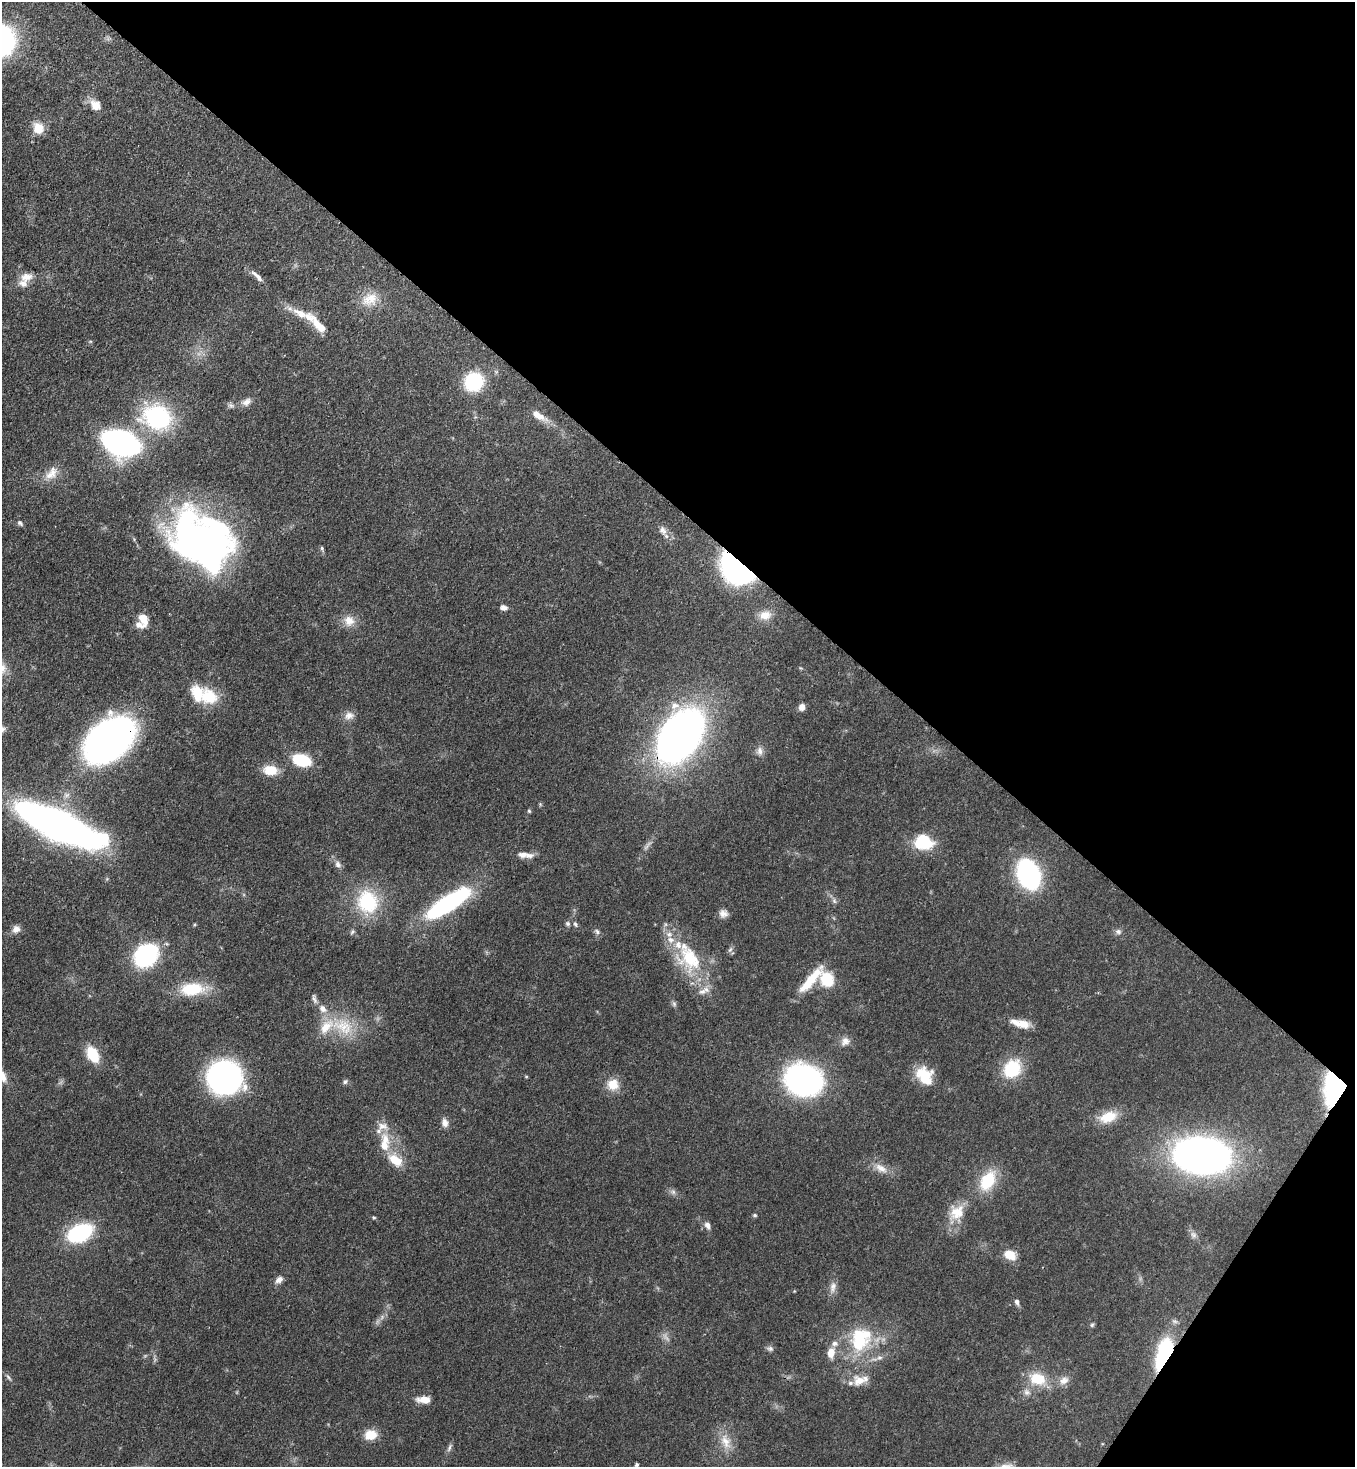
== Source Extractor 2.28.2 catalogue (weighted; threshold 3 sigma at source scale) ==
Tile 8 of 4 x 4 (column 4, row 2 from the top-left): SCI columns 4286-5638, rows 2992-4456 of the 6004 x 5981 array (HDU 1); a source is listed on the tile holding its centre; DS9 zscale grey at full resolution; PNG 1357 x 1469 px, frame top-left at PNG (2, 2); no overlay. Shown black and unused: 37% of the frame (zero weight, under 3 of 4 exposures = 7% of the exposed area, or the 3 px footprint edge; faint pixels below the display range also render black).
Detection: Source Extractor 2.28.2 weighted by HDU 2 'WHT'; one run over the whole footprint, this tile lists its part. Background 0.0725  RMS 0.0036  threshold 0.0164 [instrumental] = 3 sigma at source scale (4.5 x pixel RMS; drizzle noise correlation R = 1.50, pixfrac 1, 0.05/0.05 arcsec/px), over >= 5 px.
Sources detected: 128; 1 too faint to see at this stretch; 3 inside a brighter object's white glare — not listed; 23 inside a brighter listed object's ellipse — not listed separately; the other 101 listed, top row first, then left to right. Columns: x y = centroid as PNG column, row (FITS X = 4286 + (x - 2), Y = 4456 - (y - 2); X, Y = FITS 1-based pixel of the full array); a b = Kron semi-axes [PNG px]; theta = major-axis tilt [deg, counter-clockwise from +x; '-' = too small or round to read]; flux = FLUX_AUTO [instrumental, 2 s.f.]
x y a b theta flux
95 105 15 12 -49 4.3
38 128 12 11 - 6.4
26 277 18 11 14 4.1
259 278 11 6 -51 1.6
370 299 24 18 23 7.6
319 326 29 10 -49 6.4
474 382 15 14 - 29
246 402 14 9 28 2.4
231 405 9 6 -30 1.1
538 415 22 8 -32 4.9
157 417 30 24 -15 44
121 443 21 14 -19 180
52 473 22 13 49 5.1
20 523 8 6 -41 0.85
663 530 14 9 -61 2.5
199 539 73 37 0 110
322 548 6 5 - 0.65
736 568 27 18 -44 110
503 608 8 6 -10 1.7
765 615 17 12 8 4.9
143 619 15 9 -69 5
349 621 15 15 - 4.6
209 697 24 21 -40 12
802 707 7 6 - 2.5
349 716 13 11 8 2.7
680 736 39 24 55 290
108 741 36 24 40 250
760 751 13 9 -88 2.1
302 760 15 9 -17 20
270 770 16 11 -2 7
540 804 6 4 -72 0.42
529 811 5 4 - 0.52
58 825 52 15 -25 450
923 842 16 14 -15 19
523 855 14 8 4 2.4
338 864 11 8 -59 1.7
1028 874 21 15 -68 77
834 901 8 6 -85 1
367 902 31 27 -75 24
448 903 43 12 33 65
723 913 10 10 - 2.2
568 924 7 6 - 0.89
575 924 8 5 -73 0.89
194 925 5 4 - 0.4
16 929 10 10 - 2.2
352 932 8 4 63 0.72
597 932 9 6 -41 1
1118 932 9 7 -16 1.3
730 950 9 4 54 0.85
145 956 15 12 41 73
690 958 43 32 -57 25
827 979 15 13 -61 12
810 980 39 9 49 11
192 989 29 15 4 15
314 999 14 6 -72 1.4
674 1004 8 6 -74 0.85
1021 1023 23 8 -13 5.5
343 1026 35 22 -25 17
845 1041 13 11 34 2.6
93 1054 15 10 -61 13
1012 1069 17 14 51 20
526 1076 4 4 - 0.38
925 1076 21 16 -54 12
224 1078 25 25 - 120
804 1080 27 21 -11 130
345 1082 7 5 57 0.8
613 1084 15 15 - 5.7
1338 1088 19 16 55 110
1108 1117 23 13 17 8.6
445 1123 11 8 -78 2.1
385 1139 20 12 -67 7.4
1202 1155 44 27 -6 220
395 1160 17 10 -36 8.1
881 1168 20 11 -33 4.2
988 1181 25 15 59 15
673 1192 8 7 - 1.1
957 1213 25 21 62 9.1
755 1215 6 4 -21 0.52
374 1217 5 4 - 0.48
708 1225 10 7 -56 1.8
80 1233 20 12 24 43
1193 1234 10 8 -28 1.6
1009 1255 12 9 -24 6.4
279 1280 10 8 37 2
833 1287 18 8 80 2.6
1017 1302 8 6 -73 1.2
382 1317 8 5 47 1.2
1092 1325 6 5 - 0.61
859 1340 32 26 90 25
770 1349 9 7 -14 1.1
831 1353 12 8 79 4.3
1164 1354 28 11 71 45
8 1377 11 4 -50 0.87
1037 1379 25 18 -19 11
1064 1380 14 11 35 3.1
859 1381 18 15 -2 5.2
424 1400 15 7 -2 4.6
371 1435 14 11 10 6.4
725 1441 24 13 -72 6.4
449 1448 13 5 66 1.2
637 1465 4 3 - 0.81
Overlapping masked pixels (flux is a lower limit): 6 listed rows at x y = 736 568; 680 736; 108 741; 810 980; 1338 1088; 1164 1354
Isophote crosses this tile's border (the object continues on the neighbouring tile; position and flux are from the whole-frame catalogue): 1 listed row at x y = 637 1465